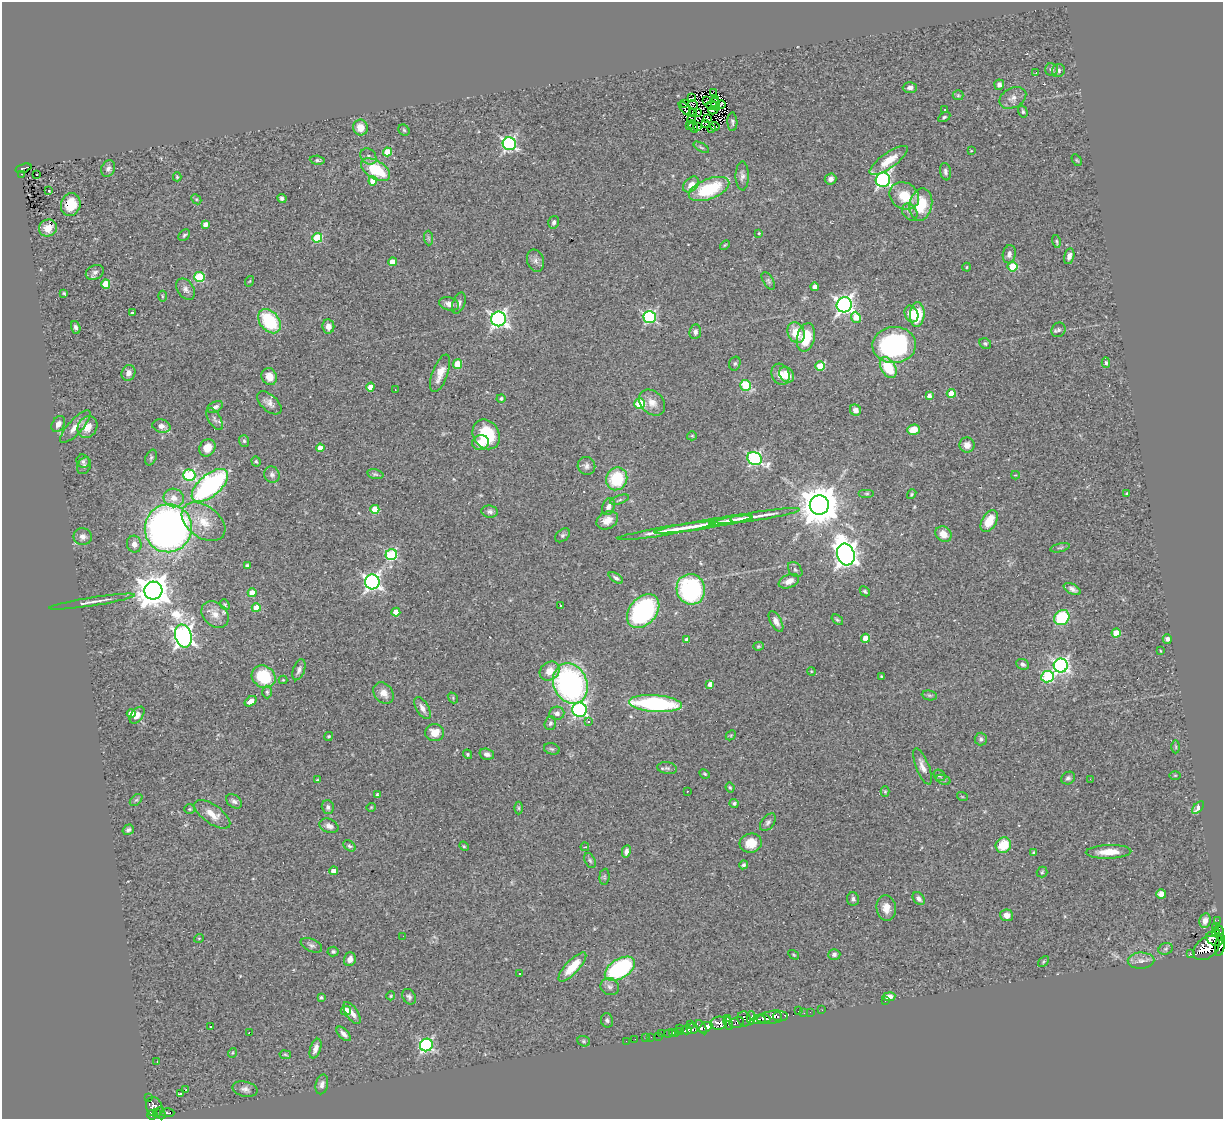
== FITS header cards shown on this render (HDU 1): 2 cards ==
NAXIS1  =                 1221
NAXIS2  =                 1117

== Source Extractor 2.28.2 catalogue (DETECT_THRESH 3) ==
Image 1221 x 1117 px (HDU 1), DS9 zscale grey, 1 PNG px = 1 image px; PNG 1225 x 1121 px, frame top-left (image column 1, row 1117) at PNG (2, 2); each listed source drawn as its Kron ellipse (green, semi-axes under 4 px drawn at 4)
Background 0.536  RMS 0.05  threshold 0.149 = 3 sigma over >= 5 px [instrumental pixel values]
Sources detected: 365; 7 with non-positive FLUX_AUTO (blend fragments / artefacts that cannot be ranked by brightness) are neither listed nor drawn; the other 358 listed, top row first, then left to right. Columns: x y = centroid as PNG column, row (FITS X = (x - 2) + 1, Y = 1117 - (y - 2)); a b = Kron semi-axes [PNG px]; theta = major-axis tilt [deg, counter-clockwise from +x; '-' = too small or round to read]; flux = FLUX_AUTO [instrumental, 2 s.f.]
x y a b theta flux
1051 69 6 6 - 9.6
1058 70 7 6 - 8.4
1036 72 4 2 - 27
999 85 5 5 - 12
910 88 7 5 2 12
713 92 3 2 - 3
958 95 5 5 - 4.7
691 98 4 2 - 5.2
1013 98 14 10 28 24
716 100 3 2 - 0.41
706 101 3 2 - 0.6
684 104 4 3 - 12
716 104 6 3 -71 2.7
693 105 5 2 - 3
711 105 6 3 7 5.9
721 105 5 2 - 5.8
685 108 8 2 -52 0.46
713 110 5 2 - 6.5
945 110 2 2 - 3.2
698 112 3 2 - 3.2
1023 112 6 4 -73 6.2
693 113 4 2 - 1.6
944 117 6 4 30 5.2
707 118 4 3 - 1.2
691 119 4 2 - 2.9
732 122 9 5 -88 8
706 124 2 2 - 1.5
689 125 3 2 - 3.2
693 126 6 2 -68 2.8
698 126 3 2 - 4.6
715 126 5 3 - 6.8
360 127 8 7 - 41
711 129 3 2 - 8.6
404 130 6 5 - 5.6
509 144 6 6 - 690
701 147 8 3 -30 4.9
971 151 3 2 - 2
387 152 4 4 - 87
368 156 9 7 -47 12
317 160 7 4 -5 6.1
889 160 22 7 35 55
1077 160 6 4 -57 4.3
23 168 8 4 16 57
108 169 8 6 63 12
376 170 16 9 -31 140
945 172 9 5 -79 11
22 174 3 2 - 14
37 174 2 2 - 2.8
742 176 14 6 90 15
177 177 4 4 - 4.3
831 179 6 5 - 14
883 180 7 7 - 860
373 181 4 4 - 40
691 185 9 6 44 28
709 189 21 10 21 220
48 191 3 3 - 57
904 196 15 13 -33 82
282 198 5 4 - 8.7
196 199 6 4 -44 4.7
71 205 12 9 72 80
921 205 16 11 79 120
910 212 9 7 -55 13
554 222 6 5 - 8.3
205 224 4 4 - 20
48 228 9 8 - 40
759 233 3 2 - 2.9
184 235 7 4 44 5.4
317 238 5 4 - 170
428 238 7 4 -89 6.4
1056 241 6 3 -76 4.5
725 245 6 3 44 3.4
1009 254 9 6 79 14
1069 256 8 5 76 14
536 261 11 8 -72 15
393 262 4 4 - 70
966 267 4 3 - 2.9
1013 267 5 5 - 150
95 272 9 7 26 13
200 277 5 5 - 180
250 281 5 3 - 3
768 281 10 5 -59 7.8
106 284 4 4 - 79
814 287 4 4 - 16
186 289 11 8 -54 16
64 293 3 2 - 4
162 296 5 3 - 3.4
459 303 11 6 69 11
449 304 10 6 -15 22
844 305 8 7 - 1400
132 313 3 3 - 13
911 314 8 6 -66 43
917 315 12 7 86 93
650 317 6 6 - 460
856 317 6 4 -68 64
499 319 7 7 - 1200
269 321 13 9 -51 210
328 326 7 6 - 25
76 327 6 4 -70 9.9
1058 330 7 6 - 8.4
695 332 7 6 - 12
796 333 11 8 -65 66
806 337 14 9 77 100
985 343 6 5 - 6.1
894 345 22 18 3 530
735 363 7 5 74 6.9
1106 363 5 4 - 5.6
457 364 5 4 - 83
820 366 5 4 - 110
888 368 11 7 -60 120
129 373 8 6 68 18
440 373 20 7 70 40
780 374 11 9 -64 32
787 375 8 6 -51 40
269 377 8 7 - 31
746 385 5 5 - 120
370 387 4 4 - 43
395 390 3 2 - 6
951 393 4 4 - 69
929 395 4 4 - 15
501 398 4 4 - 8.8
652 402 14 11 -44 33
269 403 15 8 -42 21
640 404 5 5 - 190
215 407 8 5 28 13
855 410 6 5 - 19
215 419 12 6 -58 12
58 424 8 6 58 16
161 426 9 6 -13 20
75 427 21 7 48 33
87 427 11 9 58 41
913 430 6 5 - 58
486 434 15 13 -57 150
692 436 5 4 - 4.2
244 441 6 5 - 5.9
481 443 8 7 - 47
967 445 8 7 - 21
207 448 9 7 59 36
320 448 4 4 - 37
151 457 8 5 63 6.8
755 459 8 6 -26 610
83 461 7 6 - 8.9
256 461 5 4 - 4.7
84 466 9 6 66 11
586 466 9 8 - 14
272 474 8 7 - 12
375 474 8 4 -13 6.2
189 475 6 5 - 360
1015 475 4 4 - 2.7
617 479 12 10 65 160
210 485 22 11 41 710
867 493 8 4 0 5.3
1127 493 4 4 - 5.4
912 494 5 3 - 4.2
174 498 10 9 - 35
619 500 10 4 20 6.5
819 505 10 9 - 11000
608 507 9 6 69 17
375 509 4 4 - 91
490 512 8 6 -9 11
758 516 42 4 8 41
742 518 11 3 8 14
607 520 11 8 28 33
730 520 21 4 9 30
989 521 12 7 60 61
204 522 24 16 -36 86
704 525 49 4 9 53
168 528 24 23 - 2000
666 531 49 4 9 56
943 534 8 7 - 38
563 535 8 6 40 7.8
83 536 9 8 - 17
134 544 8 7 - 19
1060 548 10 3 15 5.3
846 554 11 8 -73 2700
391 555 6 5 - 360
247 566 4 4 - 8
795 570 8 6 -49 7.9
616 578 8 4 -35 9
789 581 11 6 23 25
372 582 7 7 - 1100
691 589 15 14 - 400
1072 589 9 5 -28 12
153 591 9 9 - 6100
865 591 5 3 - 4.7
252 593 4 4 - 58
92 602 43 3 9 22
225 605 5 4 - 4.4
560 606 3 2 - 3.6
256 608 4 4 - 74
643 611 19 13 49 510
396 612 4 4 - 58
215 614 15 11 -43 35
1062 618 8 7 - 190
837 620 6 4 -38 5.2
776 621 11 5 -60 17
1116 633 4 4 - 67
183 636 12 8 -74 1800
865 638 4 4 - 52
1167 639 4 4 - 11
687 640 4 4 - 25
758 646 5 4 - 4.4
1161 651 4 2 - 2.3
1023 664 6 5 - 8.4
1061 665 7 7 - 990
299 670 11 5 69 12
550 671 11 8 39 35
811 671 4 3 - 2.9
882 676 4 3 - 3.3
264 677 12 10 -35 160
1048 677 6 5 - 260
283 680 4 4 - 3.2
570 683 21 16 -64 820
710 684 4 4 - 17
267 692 6 4 -89 5.8
384 693 11 9 -51 31
929 695 8 5 -7 6.5
453 698 6 4 -52 3.6
251 701 6 4 36 29
655 704 26 8 -4 450
422 708 12 6 -59 19
579 710 7 7 - 580
131 713 4 4 - 58
557 713 7 6 - 17
137 715 10 5 54 22
588 722 4 3 - 4.6
550 723 7 5 71 8.1
435 733 9 8 - 44
731 735 6 4 45 3.9
329 736 4 4 - 4.9
981 739 6 6 - 9.7
1176 747 6 4 -90 4.7
552 749 8 5 -16 6.8
468 754 5 4 - 4.6
487 754 7 5 -15 13
922 766 19 6 -68 24
667 768 10 6 -10 9.2
705 774 5 3 - 3.5
939 775 6 5 - 7
1175 775 5 3 - 3.2
1068 778 7 6 - 8.4
1090 779 2 2 - 5.5
317 780 3 2 - 2.2
943 780 7 4 -19 7
730 787 5 3 - 4.1
688 791 3 2 - 9.5
885 792 5 4 - 4
377 795 4 3 - 5.4
962 796 5 3 - 2.7
136 800 7 4 43 6.7
234 801 9 6 -37 11
734 803 4 4 - 5.9
328 807 7 6 - 9.4
371 807 4 4 - 3.3
519 808 6 4 -90 4.9
1198 808 7 3 50 30
190 809 5 4 - 4.3
212 814 21 9 -35 43
768 822 10 6 51 11
329 826 10 7 -22 17
128 830 6 5 - 8.4
751 843 11 9 14 57
1003 845 8 7 - 87
349 846 7 4 -38 5.9
464 846 5 4 - 3.8
585 847 4 3 - 3.3
626 851 6 4 79 14
1109 852 23 6 2 54
1034 853 4 3 - 6.6
590 860 8 5 -63 6.7
743 865 4 4 - 7.7
333 871 4 4 - 24
1042 872 5 5 - 5.5
604 877 8 5 84 5.7
1161 894 5 5 - 19
853 899 7 6 - 8.8
919 899 7 5 -50 14
886 908 13 9 -83 32
1007 915 6 6 - 24
1218 920 2 2 - 5.4
1205 921 7 5 77 19
1216 928 3 3 - 59
1216 932 4 3 - 90
1220 933 7 3 -81 11
403 936 2 2 - 1.6
199 938 5 3 - 2.8
1214 939 9 6 -34 370
311 945 11 6 -25 11
1220 945 11 5 81 540
1206 948 15 10 39 900
1166 949 7 5 21 7.4
333 951 5 5 - 6.5
834 954 6 5 - 8.5
1190 954 3 3 - 42
794 955 6 3 -32 3.6
350 959 7 6 - 20
1141 961 13 8 1 21
1043 962 6 4 47 4.9
572 967 19 6 47 80
620 969 17 9 33 430
520 973 3 2 - 7.9
610 987 9 8 - 14
391 996 4 4 - 3.3
409 997 8 6 -56 8.9
889 997 6 4 9 22
321 998 4 3 - 5.9
885 1001 3 2 - 6.3
799 1010 3 2 - 16
822 1010 2 2 - 8.8
346 1011 5 4 - 49
810 1012 2 2 - 5.7
352 1013 12 6 -55 20
804 1013 2 2 - 7.9
777 1016 4 4 - 100
772 1017 15 6 7 200
751 1018 6 4 89 83
763 1018 7 3 -4 220
727 1019 3 2 - 27
744 1019 7 6 - 110
607 1020 7 6 - 7.7
759 1020 6 5 - 150
718 1023 8 6 9 120
728 1023 7 3 -68 17
737 1023 7 5 15 110
691 1024 3 2 - 4
210 1027 3 2 - 5.7
701 1027 8 4 -56 200
706 1027 7 4 30 230
679 1028 4 3 - 22
692 1029 6 5 - 71
686 1030 5 4 - 200
672 1032 3 2 - 14
681 1032 3 3 - 16
249 1033 3 2 - 3.4
661 1033 3 2 - 3.3
676 1033 3 2 - 7.7
344 1034 9 5 -46 15
668 1034 3 2 - 5.3
658 1036 2 2 - 3.7
646 1037 3 2 - 4.5
651 1037 3 2 - 2.9
635 1039 2 2 - 1.5
584 1041 6 5 - 5.4
626 1041 2 2 - 2.1
426 1045 6 6 - 580
315 1049 10 5 71 18
232 1053 5 3 - 3.2
285 1055 6 3 -9 3.5
157 1061 3 2 - 2.3
322 1084 10 6 76 15
186 1089 3 3 - 9.3
245 1089 12 7 -11 15
180 1094 4 3 - 20
149 1098 3 3 - 17
154 1107 10 8 -67 270
157 1113 3 2 - 25
161 1113 6 4 -74 54
167 1113 7 3 -1 45
152 1115 5 4 - 160
At the frame edge (FLAGS 8, measured only in part): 1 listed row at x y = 1220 945
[7 non-positive-flux detections neither listed nor drawn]